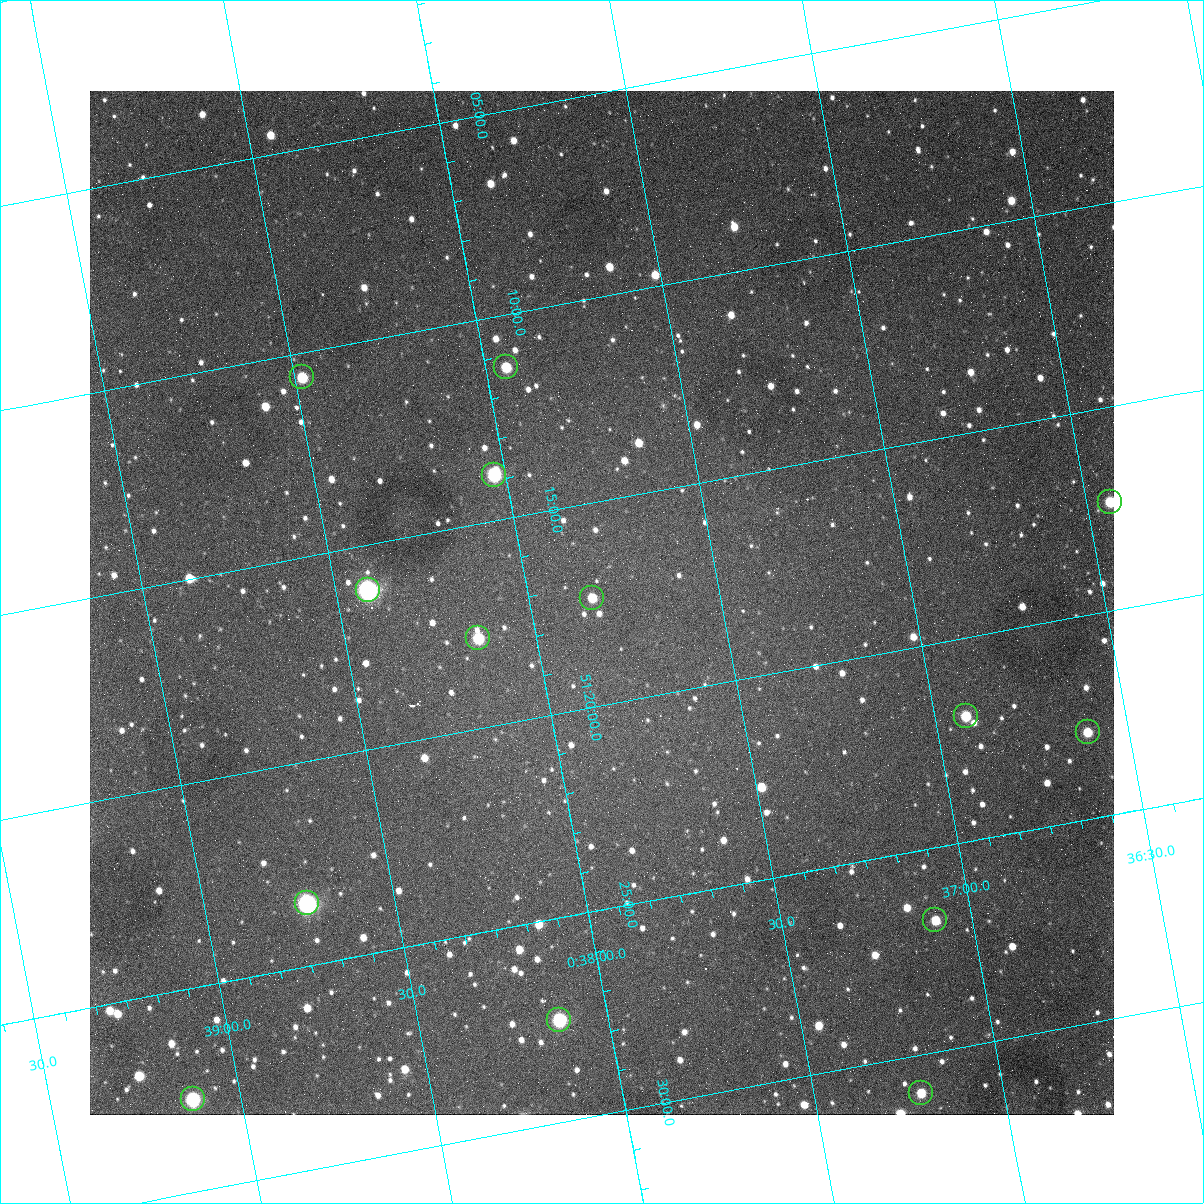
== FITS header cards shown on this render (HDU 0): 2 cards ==
NAXIS1  =                 1024
NAXIS2  =                 1024

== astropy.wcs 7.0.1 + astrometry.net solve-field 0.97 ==
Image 1024 x 1024 px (HDU 0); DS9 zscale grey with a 90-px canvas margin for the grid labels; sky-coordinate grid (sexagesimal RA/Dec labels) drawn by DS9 from the SOLVED WCS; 14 Tycho-2 reference stars matched to detected sources circled (green)
Header WCS: none
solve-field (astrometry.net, Tycho-2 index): SOLVED blind (the file carries no WCS)
Solved WCS: RA---TAN-SIP/DEC--TAN-SIP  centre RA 00:37:49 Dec +51:17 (9.45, +51.29 deg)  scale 1.49 arcsec/px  FOV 25.5' x 25.5'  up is -169 deg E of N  parity flipped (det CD > 0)
(file carries no celestial WCS; the grid is the blind solution)
Tycho-2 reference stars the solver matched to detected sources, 14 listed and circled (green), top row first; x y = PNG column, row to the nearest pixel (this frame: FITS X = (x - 90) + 1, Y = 1024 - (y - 91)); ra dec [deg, ICRS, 3 dp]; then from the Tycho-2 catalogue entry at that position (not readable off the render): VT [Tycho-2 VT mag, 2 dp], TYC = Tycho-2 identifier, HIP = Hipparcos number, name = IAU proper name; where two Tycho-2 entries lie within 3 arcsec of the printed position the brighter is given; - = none
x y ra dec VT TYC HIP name
506 367 9.486 +51.188 10.87 3261-2086-1 - -
302 377 9.620 +51.177 10.71 3261-2090-1 - -
494 475 9.507 +51.231 9.24 3261-2068-1 - -
1110 502 9.110 +51.289 10.95 3261-2033-1 - -
368 590 9.604 +51.268 7.70 3261-1879-1 3018 -
592 598 9.459 +51.289 11.04 3261-1703-1 - -
478 638 9.538 +51.296 10.24 3261-1493-1 - -
966 716 9.229 +51.365 11.03 3261-2198-1 - -
1088 732 9.152 +51.381 11.06 3261-1519-1 - -
307 903 9.683 +51.391 7.88 3261-1837-1 - -
935 920 9.274 +51.446 10.91 3261-1253-1 - -
559 1020 9.532 +51.458 9.03 3261-1423-1 - -
921 1093 9.305 +51.516 11.13 3261-2117-1 - -
193 1099 9.782 +51.462 9.45 3261-1155-1 - -